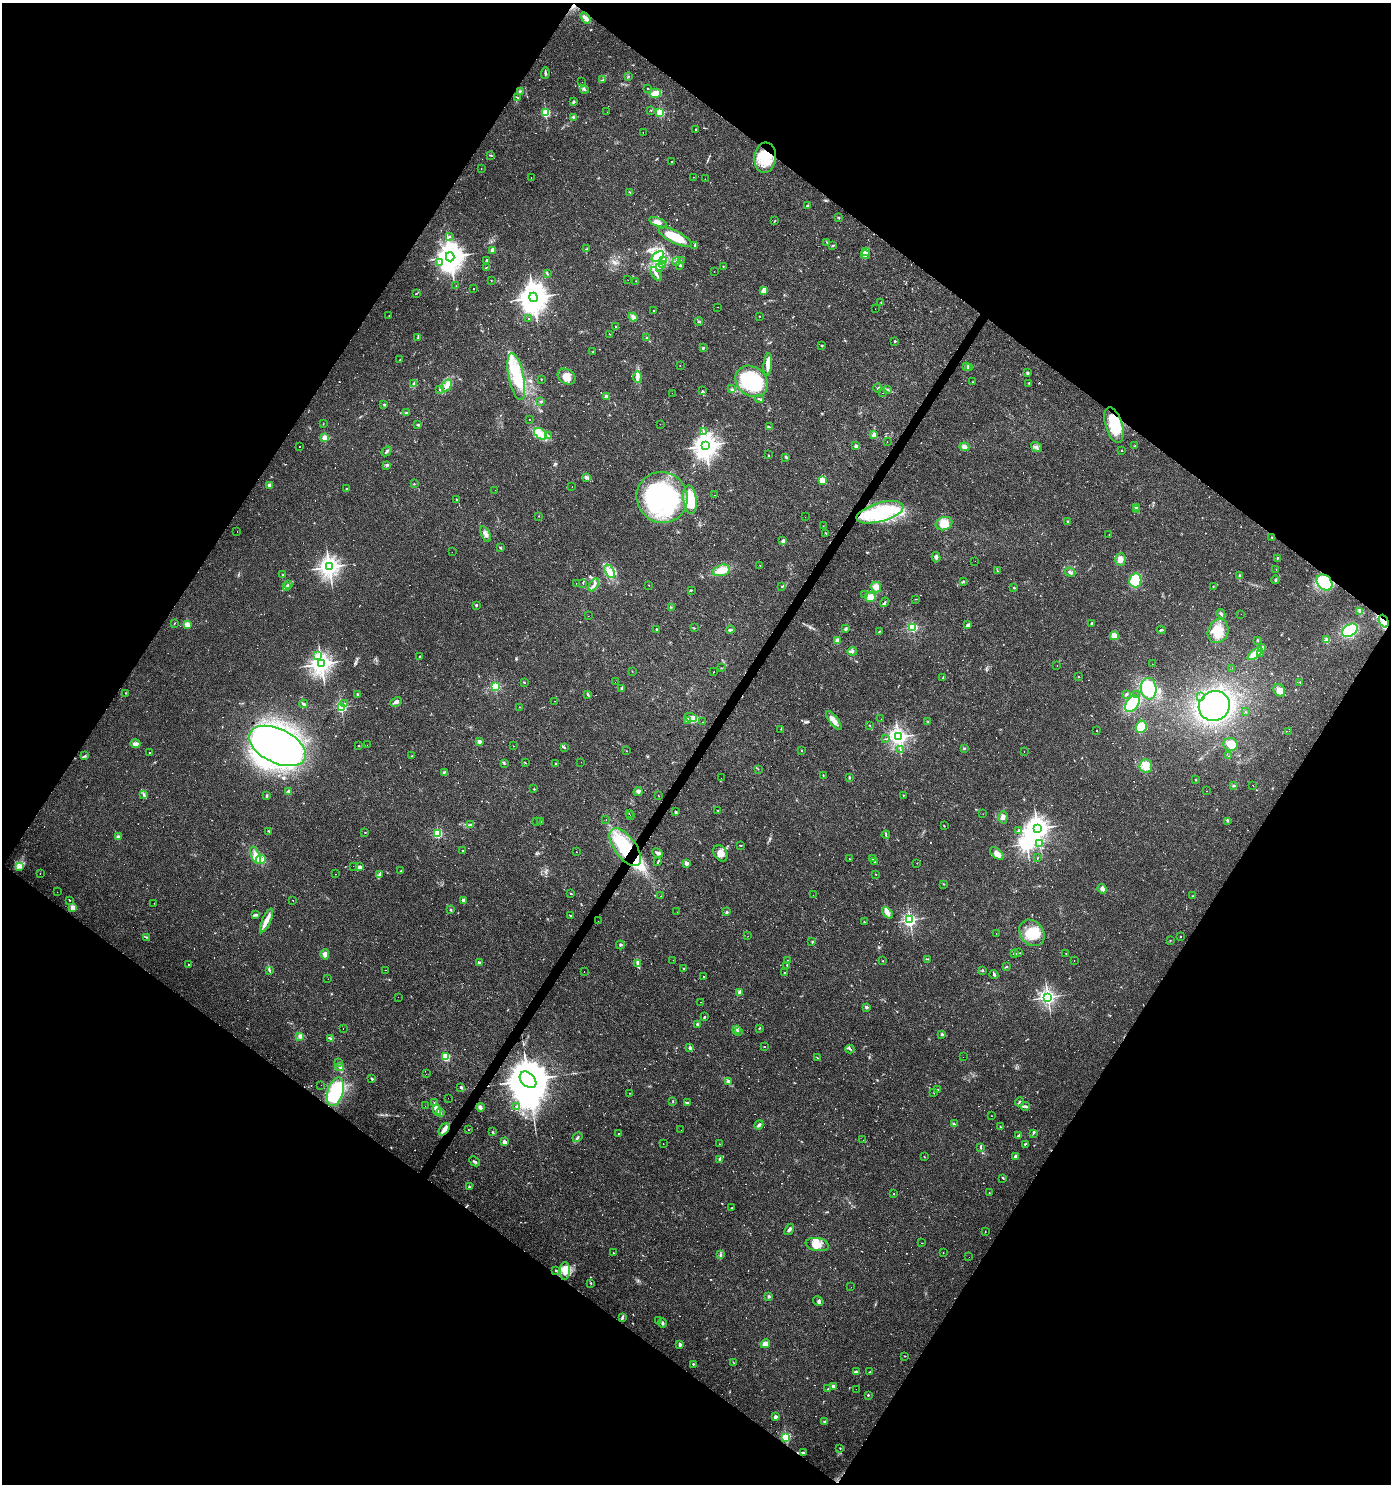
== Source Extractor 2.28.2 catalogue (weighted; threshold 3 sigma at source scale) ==
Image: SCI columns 184-5738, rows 7-5932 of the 5986 x 5932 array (HDU 1 of 3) = the unmasked area's bounding box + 8 px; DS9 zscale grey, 4 x 4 block average (1 PNG px = mean of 4 x 4 image px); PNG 1393 x 1486 px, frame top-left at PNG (2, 3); each listed source drawn as its Kron ellipse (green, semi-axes under 4 px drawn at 4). Shown black and unused: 49% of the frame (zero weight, under 3 of 4 exposures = <1% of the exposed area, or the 3 px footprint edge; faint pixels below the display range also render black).
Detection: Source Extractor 2.28.2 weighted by HDU 2 'WHT'. Background 0.0318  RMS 0.0037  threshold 0.0166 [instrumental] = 3 sigma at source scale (4.5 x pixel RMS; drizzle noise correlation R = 1.50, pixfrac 1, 0.0396/0.0396 arcsec/px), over >= 5 px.
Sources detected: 1018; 3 too faint to see at this stretch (4 x 4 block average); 8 inside a brighter object's white glare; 257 cosmic-ray / hot-pixel residue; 1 long thin detection or spike segment (spike, bleed or trail) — neither listed nor drawn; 14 coinciding with a brighter row at this scale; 39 inside a brighter listed object's ellipse — not listed separately; of the other 696, all 500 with FLUX_AUTO >= 0.786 (the completeness limit of this list) listed and drawn (196 fainter detections not listed), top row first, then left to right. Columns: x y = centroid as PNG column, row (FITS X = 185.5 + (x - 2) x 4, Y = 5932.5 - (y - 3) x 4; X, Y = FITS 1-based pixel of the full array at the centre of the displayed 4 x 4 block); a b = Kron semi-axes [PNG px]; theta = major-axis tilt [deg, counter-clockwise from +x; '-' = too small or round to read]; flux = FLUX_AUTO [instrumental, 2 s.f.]
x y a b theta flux
586 18 6 3 -56 7.3
545 73 6 2 86 3.7
628 77 3 2 - 2
603 79 3 2 - 1.3
582 82 2 2 - 1.6
648 89 2 2 - 2.5
584 90 4 2 - 2.2
520 91 2 2 - 2.1
655 93 5 4 - 20
517 97 2 2 - 1.5
573 102 2 2 - 2.4
651 110 2 2 - 0.94
607 112 2 2 - 0.94
546 113 2 2 - 200
660 113 2 2 - 170
573 117 2 2 - 3.7
696 130 2 2 - 1.3
643 132 2 2 - 4.4
491 155 3 2 - 1.7
765 158 15 11 85 76
672 161 2 2 - 49
481 169 2 2 - 0.81
531 177 2 2 - 1.2
694 177 2 2 - 1.2
705 179 2 2 - 0.83
630 192 3 2 - 1.7
807 206 3 2 - 2.2
838 218 2 2 - 7.9
775 221 3 2 - 1.6
658 222 9 4 -21 11
449 237 2 2 - 2.6
675 237 18 6 -26 66
827 242 2 2 - 0.99
695 245 3 2 - 2.2
833 246 3 2 - 2.4
587 249 3 2 - 1.9
493 250 3 3 - 6.5
865 251 4 3 - 4.9
866 255 4 2 - 4
658 256 7 4 37 15
450 257 4 4 - 3500
487 260 3 2 - 2.1
664 260 3 2 - 3.8
676 261 3 2 - 0.83
681 261 2 2 - 1.2
439 263 2 2 - 1.1
663 265 3 2 - 3.4
680 265 3 3 - 2.7
723 266 2 2 - 2.2
487 267 3 2 - 1.4
659 267 2 2 - 1.1
714 271 2 2 - 1.3
547 274 4 2 - 1.9
656 274 8 2 -56 7
491 280 2 2 - 0.79
628 280 2 2 - 1.2
636 281 2 2 - 1
456 286 2 2 - 0.85
474 289 2 2 - 0.91
764 291 4 3 - 5.3
416 294 2 2 - 1.1
533 297 5 4 - 3900
881 302 2 2 - 0.97
717 307 2 2 - 5.4
875 309 2 2 - 4.9
654 311 2 2 - 1.3
389 316 2 2 - 0.88
759 316 2 2 - 0.97
633 317 4 3 - 7.2
529 318 2 2 - 1.9
699 321 4 2 - 2.5
616 326 2 2 - 4.1
609 334 2 2 - 0.94
418 337 3 2 - 1.9
647 338 2 2 - 1.8
895 341 2 2 - 4.6
822 345 2 2 - 1.8
703 348 2 2 - 2.9
593 352 2 2 - 1.2
400 360 2 2 - 0.84
768 364 11 4 84 16
680 366 2 2 - 8
967 366 2 2 - 25
969 368 2 2 - 8.1
1027 373 2 2 - 13
516 377 24 7 -78 63
566 377 9 7 -34 21
638 377 6 3 -89 8.7
541 379 2 2 - 0.89
752 381 17 14 -40 160
973 382 2 2 - 1.1
1029 383 3 2 - 1.6
414 384 3 2 - 3
447 385 6 4 59 11
878 388 4 2 - 1.3
731 389 2 2 - 1
439 390 2 2 - 0.81
888 390 3 2 - 1.4
702 391 2 2 - 1.1
672 393 2 2 - 5.1
883 393 2 2 - 13
606 397 2 2 - 42
759 399 4 2 - 2.5
541 402 3 2 - 1.8
384 405 3 2 - 1.8
406 413 3 2 - 2.2
529 420 2 2 - 0.87
323 424 2 2 - 0.85
660 424 2 2 - 0.86
418 425 3 2 - 5.1
1114 425 18 8 -72 52
769 427 4 2 - 3.1
703 432 4 2 - 3.9
540 434 7 5 -34 16
548 435 2 2 - 1.5
874 435 3 3 - 10
325 437 2 2 - 78
887 441 2 2 - 2.9
705 446 4 3 - 2500
856 446 2 2 - 20
1135 446 3 2 - 1.4
300 447 2 2 - 3
964 447 5 3 - 8.8
1036 447 6 2 -34 4.2
1122 450 2 2 - 2.5
386 451 5 2 - 3.5
768 455 2 2 - 1.4
786 457 3 2 - 2.7
387 465 4 2 - 4.4
587 477 4 3 - 4.3
822 480 2 2 - 98
414 484 2 2 - 1.2
269 485 2 2 - 39
572 487 2 2 - 1.8
347 489 2 2 - 5.3
495 490 2 2 - 1.3
715 495 2 2 - 1.2
662 497 26 25 - 270
456 499 2 2 - 1.1
690 500 14 6 -83 94
1136 507 3 2 - 1.9
1136 509 3 2 - 2.3
880 512 24 9 16 170
539 516 2 2 - 0.88
805 517 2 2 - 3.7
1068 521 3 2 - 2.4
944 524 8 6 20 27
823 526 2 2 - 1
237 531 2 2 - 0.91
826 533 2 2 - 0.88
486 534 8 3 -68 7.7
1109 534 2 2 - 0.89
1272 537 2 2 - 1.4
783 541 4 2 - 4.9
500 548 3 2 - 2.4
452 552 2 2 - 9.5
936 557 5 3 - 5.1
1277 558 2 2 - 2.6
1120 560 6 5 - 11
975 561 2 2 - 0.91
760 565 2 2 - 1.4
329 567 3 3 - 1500
1276 569 2 2 - 1.7
721 570 8 5 16 23
610 571 7 4 -60 12
997 571 3 2 - 1.9
1070 572 5 2 - 4.5
283 575 2 2 - 1.1
1239 575 3 2 - 2
1135 580 7 6 - 69
1276 580 4 2 - 2.8
964 582 2 2 - 0.99
1325 582 9 7 -47 70
576 583 2 2 - 1.1
583 583 3 2 - 1.2
289 584 3 2 - 1.7
594 585 7 2 57 5.8
649 585 2 2 - 1.7
287 586 3 2 - 2.5
782 586 3 2 - 2.1
1213 586 2 2 - 1.6
876 587 5 5 - 13
1014 588 2 2 - 5.9
691 590 2 2 - 1.5
865 595 2 2 - 1.4
870 597 5 5 - 15
916 599 3 2 - 0.86
885 602 5 2 - 3.3
476 605 3 2 - 2.3
671 607 2 2 - 1.2
1359 611 4 2 - 3.4
1221 614 5 2 - 3.1
1241 614 2 2 - 0.96
588 616 2 2 - 6.8
1384 621 7 2 -68 5.3
174 623 2 2 - 0.96
1091 623 3 2 - 1.9
187 625 2 2 - 97
968 625 3 2 - 6.9
913 627 2 2 - 270
694 628 2 2 - 1.2
656 629 2 2 - 2
730 629 4 2 - 2.8
845 629 3 2 - 4.4
1161 630 4 2 - 3.2
1350 630 8 6 33 110
1218 631 12 10 66 42
879 632 2 2 - 1.3
1114 636 4 4 - 17
1257 640 2 2 - 6.5
1327 640 2 2 - 49
837 641 4 3 - 4.1
1262 648 4 3 - 7.9
852 651 4 3 - 4.8
1255 654 9 3 39 41
1261 654 2 2 - 1.1
317 655 4 3 - 24
420 656 2 2 - 0.79
321 664 3 3 - 1700
1152 664 2 2 - 2.1
1057 665 2 2 - 1.6
722 668 2 2 - 1
1232 668 2 2 - 1.5
632 671 3 2 - 0.83
713 672 2 2 - 24
1079 677 2 2 - 51
943 678 3 2 - 1.3
524 682 3 2 - 1.5
615 682 2 2 - 1.2
1300 682 2 2 - 1.6
495 687 2 2 - 220
622 688 3 2 - 3.7
1149 689 11 8 -84 110
1279 690 7 5 -56 18
126 693 2 2 - 0.88
358 694 3 3 - 3.2
588 694 3 2 - 1.8
1126 694 3 2 - 2.9
1137 695 2 2 - 2.2
1201 696 2 2 - 0.89
554 701 2 2 - 1.6
396 702 6 3 27 6.8
304 704 4 2 - 3.2
345 704 2 2 - 2.9
1132 704 9 6 53 97
1214 706 16 14 30 310
341 707 2 2 - 340
519 707 2 2 - 1.3
1245 711 2 2 - 0.82
691 717 6 3 -17 8.8
881 719 2 2 - 3.9
687 720 3 3 - 4
834 721 11 4 -54 17
703 722 2 2 - 1.5
928 722 2 2 - 1.1
869 725 2 2 - 0.92
1141 727 6 5 - 37
781 729 2 2 - 1.1
1096 731 2 2 - 1.8
1289 731 2 2 - 2.4
898 737 3 2 - 1100
885 739 2 2 - 0.79
479 741 2 2 - 29
135 744 5 3 - 9.2
1230 744 7 6 - 30
358 745 2 2 - 1.1
367 745 2 2 - 1.2
277 746 30 17 -26 1200
514 746 2 2 - 9.2
564 747 3 2 - 2.5
964 748 2 2 - 1.2
801 750 2 2 - 1.2
900 750 2 2 - 0.97
626 751 2 2 - 1.1
1024 751 2 2 - 0.83
149 752 2 2 - 1.5
85 756 3 2 - 1.7
412 756 2 2 - 0.99
1228 756 2 2 - 6.2
581 762 2 2 - 1.2
525 763 3 2 - 1.2
504 764 3 2 - 2
555 764 2 2 - 1.2
1146 766 7 6 - 27
758 769 2 2 - 0.8
444 772 2 2 - 1.1
823 775 2 2 - 0.95
849 777 4 2 - 2.2
721 778 2 2 - 5
1195 780 2 2 - 4.8
1253 785 2 2 - 6.5
1233 786 3 2 - 4.1
534 789 2 2 - 4.1
289 791 3 2 - 5
638 791 5 3 - 5.7
1207 791 2 2 - 2.1
143 795 2 2 - 1.4
658 795 2 2 - 1.4
903 795 2 2 - 0.9
267 796 3 2 - 2.8
718 810 2 2 - 1.1
675 812 2 2 - 3.6
629 813 2 2 - 1.7
983 814 2 2 - 0.85
630 816 2 2 - 1.4
1003 817 6 4 86 8.2
606 820 2 2 - 0.89
1228 821 3 2 - 1.4
537 822 2 2 - 4.8
541 822 2 2 - 3.1
470 825 3 2 - 2.2
944 826 2 2 - 1.5
1037 828 3 3 - 2100
1019 830 2 2 - 2.3
269 831 3 2 - 1.3
365 832 2 2 - 1.4
438 833 2 2 - 190
886 835 4 2 - 2.6
118 837 3 3 - 4
1039 843 4 2 - 2.9
741 845 2 2 - 1.1
625 847 22 10 -53 130
463 851 2 2 - 1.7
577 852 2 2 - 18
658 853 5 3 - 5.2
721 853 9 6 -56 17
997 854 8 5 -42 12
255 855 9 3 -70 12
872 858 2 2 - 1.2
1038 858 3 2 - 1
261 859 5 3 - 6.8
849 859 2 2 - 5.6
658 862 3 2 - 1.7
875 862 2 2 - 2.5
687 863 2 2 - 30
917 863 2 2 - 0.79
19 866 3 3 - 5.8
353 866 2 2 - 1.7
360 867 2 2 - 28
401 871 3 2 - 1.3
40 874 2 2 - 2.3
335 874 2 2 - 1.3
379 874 2 2 - 1.8
876 874 2 2 - 1.1
944 884 2 2 - 0.89
1102 889 5 4 - 8
57 892 2 2 - 2.9
571 894 2 2 - 4.2
813 895 2 2 - 2.3
661 896 2 2 - 2.1
1193 896 2 2 - 0.89
69 900 2 2 - 1.6
293 900 2 2 - 4.8
463 900 3 3 - 5.1
154 903 2 2 - 0.82
73 907 2 2 - 53
451 910 3 2 - 2
677 912 2 2 - 0.84
727 912 2 2 - 13
887 913 7 3 -48 7.2
256 915 3 2 - 2.1
570 916 3 2 - 2
266 920 13 4 66 18
910 920 2 2 - 590
598 921 2 2 - 2
864 922 2 2 - 1.5
996 933 2 2 - 1.4
1032 933 14 11 -50 51
748 936 2 2 - 1.1
1180 936 2 2 - 2.2
146 937 3 2 - 1.9
1170 941 2 2 - 0.99
812 942 3 2 - 0.85
620 945 4 2 - 2.9
1014 953 3 2 - 1.3
1018 953 2 2 - 0.95
1066 953 2 2 - 1.1
325 954 5 4 - 7.8
927 959 4 2 - 2.1
673 960 2 2 - 0.92
788 961 2 2 - 1.2
883 961 2 2 - 0.87
1074 961 2 2 - 1.3
479 963 2 2 - 17
638 964 3 2 - 2.5
189 965 2 2 - 3
787 965 2 2 - 2.9
1006 967 3 2 - 1.9
684 969 2 2 - 1.2
269 970 4 2 - 2.8
386 970 2 2 - 2.5
584 971 2 2 - 1.8
983 971 2 2 - 0.87
784 972 2 2 - 1.1
994 974 5 2 - 4.2
704 976 2 2 - 6.2
328 979 2 2 - 0.83
740 992 2 2 - 38
398 997 2 2 - 1.1
1048 997 2 2 - 840
700 1002 2 2 - 0.97
866 1007 2 2 - 16
705 1017 2 2 - 2.4
697 1024 4 2 - 2.6
759 1028 3 2 - 1.7
343 1029 2 2 - 2.7
736 1029 2 2 - 1.5
738 1031 2 2 - 1.4
942 1034 2 2 - 13
300 1036 4 2 - 4.1
330 1038 3 3 - 3.1
765 1046 2 2 - 0.9
690 1048 2 2 - 17
850 1049 4 2 - 3.1
446 1057 2 2 - 170
963 1057 2 2 - 1.3
817 1058 2 2 - 0.9
339 1063 2 2 - 0.94
340 1067 4 2 - 2.4
426 1074 2 2 - 0.97
372 1079 3 2 - 2
528 1080 9 6 -44 17000
729 1082 2 2 - 8.2
321 1085 2 2 - 3.8
461 1087 3 3 - 3.9
938 1089 2 2 - 0.8
335 1092 15 7 74 150
630 1093 2 2 - 0.79
934 1093 3 2 - 0.89
448 1098 2 2 - 1.5
673 1101 2 2 - 1.2
434 1102 2 2 - 0.88
1019 1102 5 2 - 2.1
687 1103 4 2 - 3.5
425 1106 2 2 - 1.3
1025 1106 5 3 - 3.6
480 1107 4 3 - 6.5
517 1107 3 2 - 2.5
437 1110 5 3 - 7.5
440 1113 3 3 - 3.6
991 1116 2 2 - 3.4
954 1124 3 2 - 2.8
759 1125 5 2 - 6.9
1001 1127 3 2 - 1.4
444 1129 7 4 52 11
469 1130 2 2 - 0.93
681 1130 2 2 - 1.4
492 1132 2 2 - 2.1
618 1133 2 2 - 1.6
1033 1133 3 2 - 1.9
1019 1136 3 3 - 5.1
577 1137 5 2 - 4.3
863 1140 2 2 - 2.1
504 1142 2 2 - 36
663 1144 2 2 - 1.5
720 1144 2 2 - 0.79
1025 1144 3 2 - 1.7
981 1148 4 2 - 2.4
924 1157 2 2 - 0.92
1016 1157 4 3 - 4
719 1160 3 2 - 1.9
474 1161 6 2 -44 2.8
1003 1178 3 2 - 1.7
469 1187 2 2 - 10
894 1193 2 2 - 1.7
989 1193 2 2 - 0.93
732 1208 2 2 - 1.4
789 1229 6 2 54 6.1
985 1232 2 2 - 0.82
922 1243 2 2 - 4.1
817 1244 12 6 -9 24
613 1253 2 2 - 1.9
943 1253 2 2 - 1.7
720 1255 3 2 - 2
969 1257 2 2 - 1.2
556 1270 2 2 - 1.1
565 1271 9 5 88 16
591 1283 2 2 - 1.2
851 1287 2 2 - 2.9
769 1296 2 2 - 11
818 1301 5 3 - 3.9
622 1317 4 2 - 4.1
658 1320 2 2 - 0.9
662 1323 4 3 - 3.6
765 1344 5 4 - 12
680 1345 2 2 - 19
905 1356 2 2 - 0.97
733 1362 3 2 - 1.2
693 1364 2 2 - 3.7
856 1372 4 3 - 4.1
869 1372 2 2 - 1.1
833 1386 3 3 - 7.5
828 1389 2 2 - 1.4
856 1389 2 2 - 1
868 1395 2 2 - 5.6
775 1417 2 2 - 23
824 1421 3 2 - 1.8
786 1437 2 2 - 270
840 1448 2 2 - 1.2
803 1453 3 2 - 2.1
Overlapping masked pixels (flux is a lower limit): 5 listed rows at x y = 765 158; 1384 621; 625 847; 528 1080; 444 1129
Diffuse or blended objects may show on this block-average render without a row.